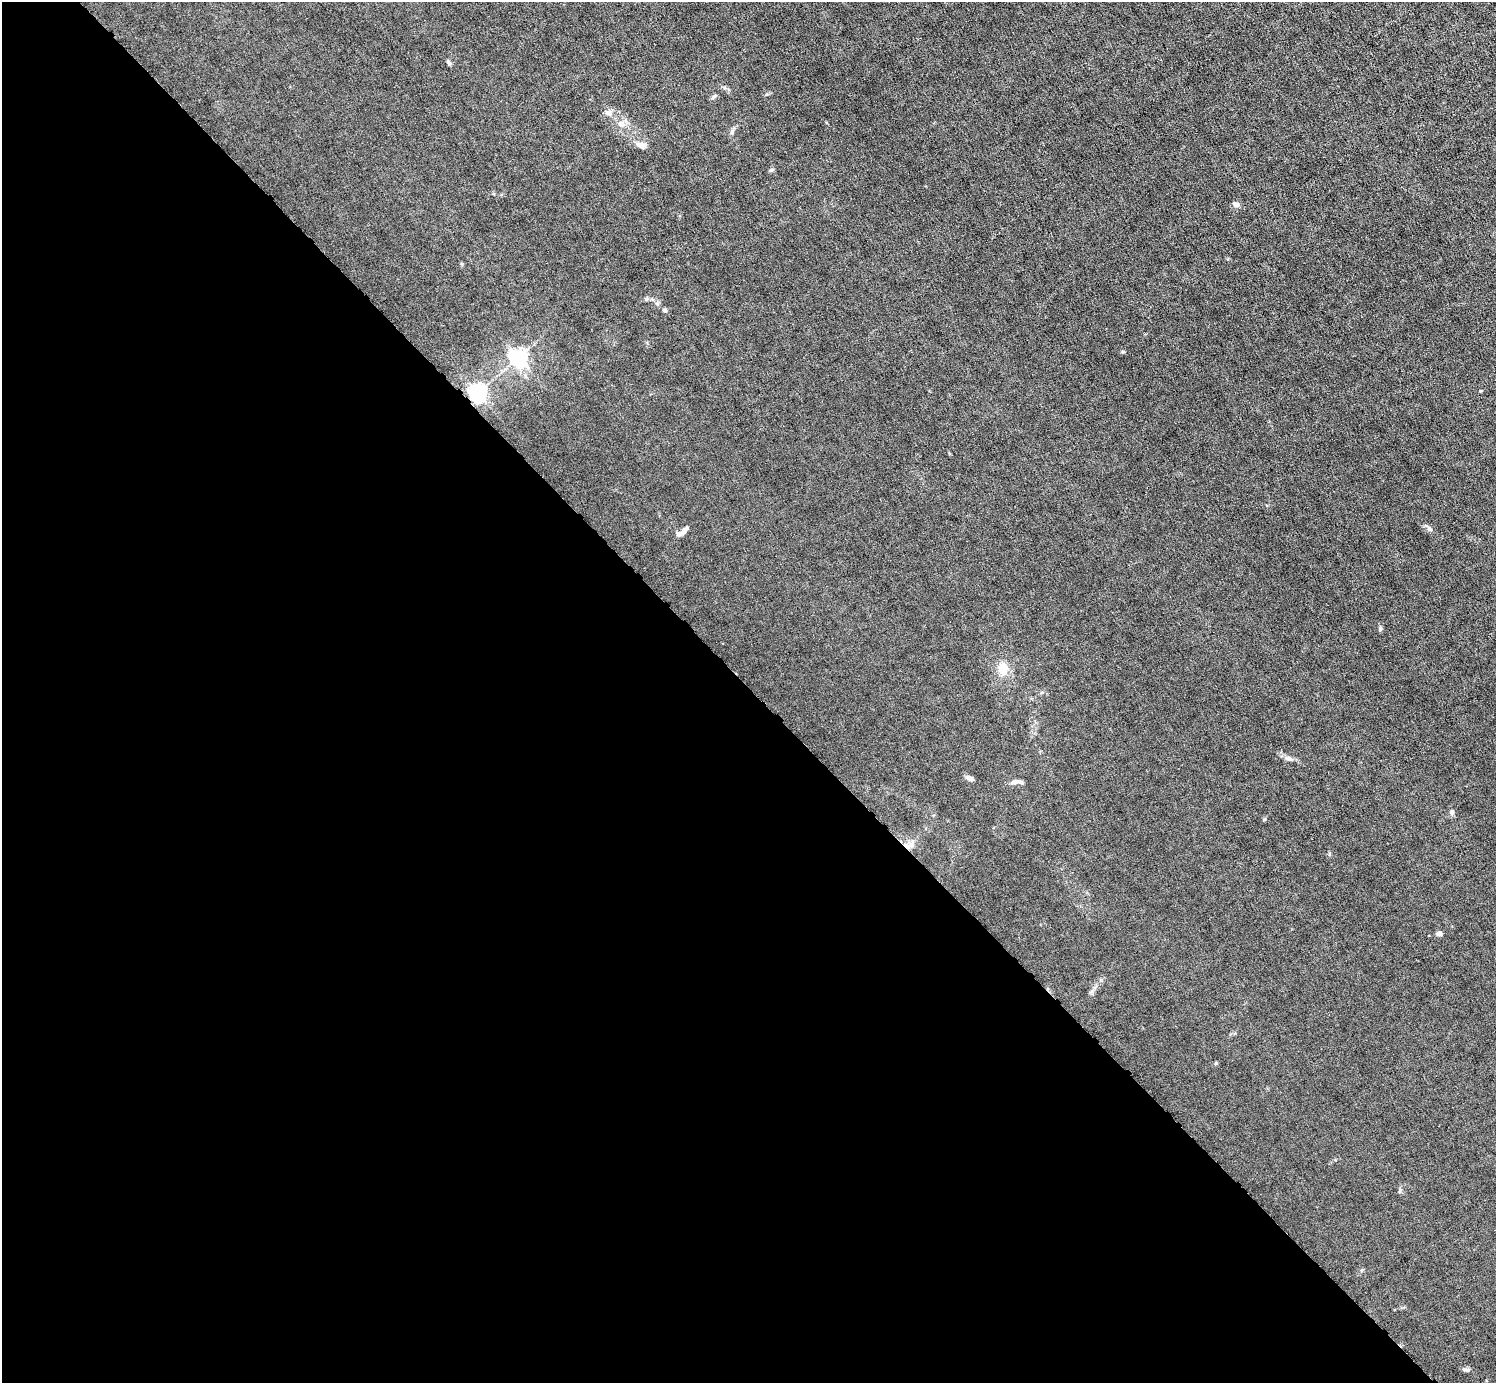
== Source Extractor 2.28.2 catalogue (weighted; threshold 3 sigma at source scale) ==
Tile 9 of 4 x 4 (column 1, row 3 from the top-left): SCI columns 1-1494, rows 1677-3057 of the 5974 x 5972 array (HDU 1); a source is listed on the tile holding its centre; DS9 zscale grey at full resolution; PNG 1498 x 1385 px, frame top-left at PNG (2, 2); no overlay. Shown black and unused: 50% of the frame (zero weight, under 6 of 12 exposures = <1% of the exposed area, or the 3 px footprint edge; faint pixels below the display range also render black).
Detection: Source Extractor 2.28.2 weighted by HDU 2 'WHT'; one run over the whole footprint, this tile lists its part. Background 0.0142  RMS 0.003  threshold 0.0124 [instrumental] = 3 sigma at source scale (4.09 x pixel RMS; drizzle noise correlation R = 1.36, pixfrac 0.8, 0.05/0.05 arcsec/px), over >= 5 px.
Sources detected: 24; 1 inside a brighter listed object's ellipse — not listed separately; the other 23 listed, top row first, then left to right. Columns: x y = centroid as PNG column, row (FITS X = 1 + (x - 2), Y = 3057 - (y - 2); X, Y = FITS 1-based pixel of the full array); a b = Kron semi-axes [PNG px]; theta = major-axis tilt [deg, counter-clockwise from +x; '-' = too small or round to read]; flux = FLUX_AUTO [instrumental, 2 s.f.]
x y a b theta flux
449 62 9 4 -49 0.5
715 95 6 4 21 0.39
608 113 10 7 -20 1.2
621 124 9 8 - 1.6
641 145 13 7 -14 1.5
771 170 7 4 43 0.4
1236 204 9 7 -11 0.88
646 299 6 5 - 0.43
665 310 5 4 - 0.76
519 358 6 6 - 110
478 393 6 6 - 100
1429 528 8 5 -68 0.64
681 533 11 6 12 1.2
1380 629 6 5 - 0.43
1003 669 14 12 -86 3.7
1289 759 11 4 -5 0.82
970 778 9 5 -22 1.1
1015 782 14 5 14 1.3
1452 811 6 6 - 0.63
908 845 16 7 18 2.4
1439 933 5 5 - 1.2
1216 1063 5 4 - 0.28
1466 1370 12 5 -7 0.71
Overlapping masked pixels (flux is a lower limit): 2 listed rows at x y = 478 393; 908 845
Unlisted compact peaks at least as high as the median listed source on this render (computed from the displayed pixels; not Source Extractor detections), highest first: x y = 1264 819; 1123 352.